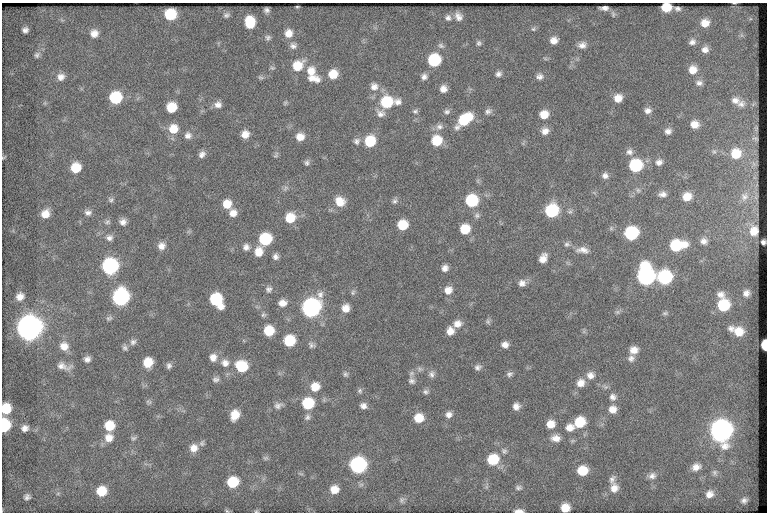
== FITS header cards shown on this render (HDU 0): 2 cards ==
NAXIS1  =                  765
NAXIS2  =                  510

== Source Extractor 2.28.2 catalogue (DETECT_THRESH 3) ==
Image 765 x 510 px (HDU 0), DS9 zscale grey, 1 PNG px = 1 image px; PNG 769 x 514 px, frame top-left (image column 1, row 510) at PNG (2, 3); no overlay
Background 45.6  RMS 6.4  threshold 19.1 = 3 sigma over >= 5 px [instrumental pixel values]
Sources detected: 216; all 216 listed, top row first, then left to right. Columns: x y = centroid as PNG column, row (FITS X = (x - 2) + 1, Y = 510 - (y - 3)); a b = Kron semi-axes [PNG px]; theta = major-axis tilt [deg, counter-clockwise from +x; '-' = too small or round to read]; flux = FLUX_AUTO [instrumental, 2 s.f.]
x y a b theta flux
297 7 3 2 - 330
666 7 8 6 0 13000
604 8 8 4 -2 1700
677 9 6 4 -16 1100
266 10 5 5 - 1200
170 14 9 8 - 18000
613 14 9 5 -76 920
226 15 9 7 23 1300
458 16 8 6 -57 2400
448 18 8 8 - 1600
250 22 10 8 -88 13000
705 23 8 7 - 4200
533 29 6 6 - 760
25 30 5 5 - 1600
94 33 9 9 - 3400
288 33 10 9 - 4200
268 38 8 7 - 1200
554 40 8 7 - 3100
692 42 8 7 - 1700
479 43 7 7 - 1000
582 45 11 9 12 2600
293 46 10 9 - 1900
441 46 10 6 -32 1200
705 50 8 7 - 2200
37 55 9 7 51 1400
434 60 9 8 - 26000
297 66 12 10 41 9500
272 68 7 5 -19 770
692 70 9 9 - 4500
311 71 12 11 - 5400
333 74 9 8 - 7200
498 74 8 7 - 1600
61 77 10 9 - 2900
260 77 8 5 -7 820
424 77 8 7 - 1700
540 77 10 8 -1 1900
314 79 17 9 -11 4400
699 83 8 7 - 1600
374 86 11 10 - 3100
443 89 7 7 - 2800
116 98 9 9 - 23000
618 98 9 8 - 4300
735 100 10 7 -12 2000
386 102 10 10 - 22000
398 102 10 8 2 2200
285 103 6 5 - 610
741 104 9 7 -9 1500
218 105 9 8 - 2400
171 107 8 8 - 10000
415 111 7 6 - 970
488 111 9 7 31 1600
648 111 8 7 - 2000
447 112 9 7 5 1300
380 113 12 10 -26 2800
544 114 9 8 - 5600
465 119 17 9 39 18000
694 124 8 7 - 3900
439 127 11 8 7 2100
173 129 11 11 - 6700
545 131 9 8 - 3000
668 131 9 8 - 2000
245 134 8 7 - 3900
188 135 9 9 - 2300
300 137 9 8 - 4300
357 141 10 8 58 1800
370 141 10 9 - 15000
436 141 10 9 - 12000
629 152 9 9 - 2100
714 152 6 4 -1 630
202 154 8 6 45 1900
736 154 8 8 - 8300
276 155 8 5 58 840
3 157 7 3 9 460
659 162 10 9 - 2300
307 163 8 6 86 1100
635 165 9 9 - 30000
76 168 9 9 - 9600
605 176 7 7 - 1800
285 188 9 4 67 1100
638 190 7 6 - 1100
662 194 11 7 4 2200
687 197 9 8 - 5800
744 197 8 7 - 1300
111 200 8 6 -22 1000
340 201 12 11 - 5800
395 201 8 6 71 1200
471 201 9 9 - 26000
227 204 9 8 - 6000
552 211 9 9 - 33000
570 212 8 5 8 930
88 213 9 7 -16 1800
233 213 9 9 - 3300
45 214 11 9 43 4700
477 215 8 7 - 1300
290 218 10 9 - 8900
107 222 8 6 10 1200
123 222 8 7 - 2200
402 225 8 8 - 11000
465 229 9 8 - 10000
754 231 7 6 - 3500
631 233 9 9 - 37000
109 238 9 8 - 1900
265 239 9 8 - 24000
704 241 8 7 - 2100
763 242 4 4 - 730
567 244 8 6 -4 1200
677 245 15 9 10 21000
161 246 9 8 - 2900
246 247 9 8 - 2000
583 250 18 8 -4 3300
259 252 11 9 75 5200
275 256 6 6 - 1700
543 258 10 7 62 3700
110 266 10 9 - 81000
445 268 7 7 - 2200
646 276 13 10 -89 130000
664 277 10 9 - 47000
522 283 9 9 - 2400
269 289 8 8 - 1500
448 290 10 9 - 3600
353 292 8 6 74 880
746 293 6 5 - 1800
721 294 9 8 - 2200
320 295 10 8 70 2200
20 297 8 7 - 2900
121 297 10 9 - 94000
216 300 12 9 -57 27000
282 303 9 7 4 3100
723 305 9 8 - 21000
311 308 10 9 - 160000
345 308 9 8 - 3900
617 312 6 6 - 940
665 313 8 5 9 810
263 315 7 6 - 890
109 318 9 6 34 1100
488 321 8 5 -64 880
457 324 11 9 27 3400
29 328 11 10 - 530000
731 328 8 7 - 1600
269 331 8 8 - 11000
450 331 9 8 - 3700
739 332 8 8 - 5800
289 341 8 8 - 16000
133 342 10 7 40 1600
311 345 9 7 -35 1300
505 345 7 6 - 2400
765 345 8 4 -88 13000
64 346 12 11 - 4200
125 348 8 6 -77 1200
634 350 10 9 - 3700
213 357 9 9 - 3100
631 358 10 9 - 2000
87 359 7 7 - 1900
148 362 8 8 - 8200
225 363 11 10 - 3200
63 366 20 8 -12 3400
169 366 7 6 - 1400
242 366 11 10 - 17000
478 367 9 7 13 1500
420 369 6 6 - 1100
345 374 7 6 - 990
432 374 9 8 - 1700
509 374 8 6 26 1200
590 375 11 10 - 3100
216 379 9 7 7 1400
411 381 10 9 - 1900
581 383 10 9 - 3900
315 387 10 9 - 5900
360 391 7 6 - 940
426 392 9 7 0 1200
613 397 9 9 - 2100
149 402 8 6 -16 860
308 403 9 9 - 19000
278 406 12 9 14 2100
363 406 8 7 - 2000
516 406 7 7 - 2500
6 409 9 7 82 10000
612 409 9 9 - 3800
449 414 8 8 - 2100
235 415 10 8 67 6600
307 417 9 7 58 1400
419 418 10 9 - 7000
579 422 10 9 - 12000
550 424 10 9 - 5000
4 425 9 7 83 30000
109 426 9 9 - 8700
570 427 11 9 17 3700
25 428 8 7 - 2200
721 431 11 10 - 330000
109 438 11 11 - 4300
133 438 8 6 30 1000
556 438 13 9 -5 3400
202 443 9 6 63 1100
194 448 10 9 - 3700
504 451 8 7 - 1300
265 458 7 5 1 810
493 459 10 9 - 14000
358 465 10 9 - 79000
696 467 10 7 20 3100
582 471 9 8 - 9800
714 472 8 6 -89 1000
652 476 10 9 - 2200
612 479 11 8 69 1900
232 482 10 9 - 13000
518 488 9 6 1 1200
614 488 12 10 80 4000
334 489 9 8 - 4800
101 491 10 9 - 9600
58 493 6 4 1 700
709 494 8 7 - 2800
27 497 7 7 - 1500
402 500 9 7 54 1200
744 500 5 4 - 1200
565 508 8 7 - 5600
256 511 6 5 - 520
519 511 9 4 1 2100
At the frame edge (FLAGS 8, measured only in part): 9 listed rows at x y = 666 7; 3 157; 765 345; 6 409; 4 425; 232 482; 565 508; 256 511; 519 511